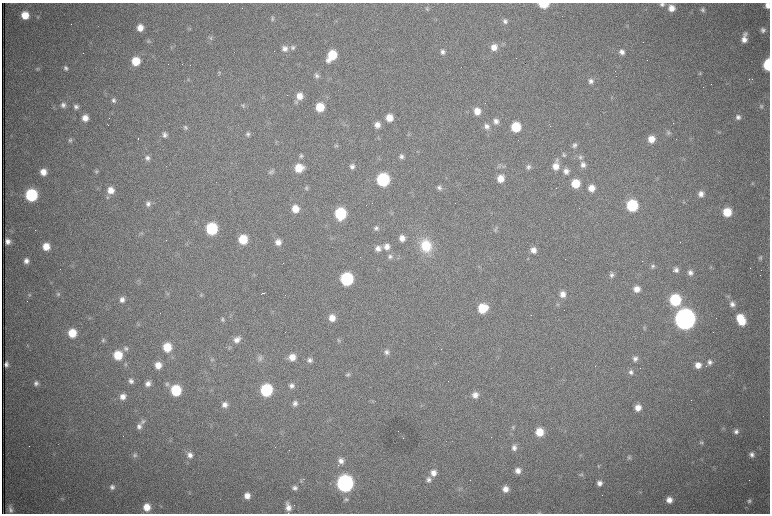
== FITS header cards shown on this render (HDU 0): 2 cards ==
NAXIS1  =                 1536 /fastest changing axis
NAXIS2  =                 1023 /next to fastest changing axis

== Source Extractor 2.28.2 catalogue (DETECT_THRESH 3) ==
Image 1536 x 1023 px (HDU 0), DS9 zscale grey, zoomed out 1/2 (1 PNG px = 2 x 2 image px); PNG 772 x 516 px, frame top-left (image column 1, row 1022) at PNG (2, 3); no overlay
Background 1040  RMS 16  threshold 48.2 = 3 sigma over >= 5 px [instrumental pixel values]
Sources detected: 269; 65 cannot appear on this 1/2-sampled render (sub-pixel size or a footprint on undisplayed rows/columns) and are not listed; the other 204 listed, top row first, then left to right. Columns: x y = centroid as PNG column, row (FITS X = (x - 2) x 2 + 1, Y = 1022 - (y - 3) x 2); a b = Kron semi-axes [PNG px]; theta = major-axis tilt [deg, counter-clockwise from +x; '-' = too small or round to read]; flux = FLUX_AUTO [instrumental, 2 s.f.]
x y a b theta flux
543 4 7 4 0 1.2e+05
662 4 7 5 -3 1.0e+04
768 5 6 4 -85 2.1e+04
671 8 7 6 - 3.3e+04
427 9 6 5 - 6.7e+03
702 10 6 5 - 8.6e+03
25 15 7 6 - 6.4e+04
37 17 4 4 - 3.9e+03
272 18 7 5 -88 7.7e+03
505 21 7 6 - 1.2e+04
140 28 6 5 - 3.0e+04
189 28 6 3 -53 3.9e+03
763 30 6 6 - 1.2e+04
211 38 6 5 - 7.5e+03
744 38 11 5 81 2.9e+04
148 41 6 5 - 5.4e+03
292 47 7 7 - 1.1e+04
494 47 7 7 - 3.0e+04
285 49 7 7 - 1.9e+04
442 52 6 6 - 1.3e+04
622 52 7 6 - 1.7e+04
332 55 9 6 53 1.3e+05
136 61 7 7 - 8.8e+04
190 65 2 1 - 9.9e+04
768 65 7 5 -89 2.1e+05
66 68 6 6 - 1.0e+04
37 69 6 4 35 4.6e+03
700 73 6 4 -86 5.0e+03
220 74 5 4 - 4.9e+03
317 76 7 6 - 1.1e+04
188 79 6 4 -80 4.1e+03
749 79 2 2 - 1.2e+03
591 81 8 7 - 1.5e+04
299 96 7 7 - 3.4e+04
113 100 6 5 - 9.6e+03
296 102 6 5 - 5.9e+03
63 105 7 6 - 1.2e+04
243 105 6 5 - 6.5e+03
761 106 6 5 - 6.3e+03
76 107 6 6 - 1.1e+04
320 107 7 6 - 9.2e+04
477 111 7 7 - 4.2e+04
738 117 7 6 - 1.3e+04
85 118 6 6 - 3.0e+04
109 118 2 1 - 9.7e+02
389 118 7 6 - 4.3e+04
496 121 7 6 - 1.7e+04
108 125 2 1 - 2.0e+03
377 125 6 6 - 2.3e+04
486 126 7 7 - 1.7e+04
186 127 6 6 - 7.6e+03
516 127 7 7 - 1.3e+05
668 132 6 5 - 7.1e+03
719 132 5 2 - 2.8e+03
248 134 6 6 - 1.0e+04
408 134 5 3 - 3.9e+03
165 135 7 6 - 1.3e+04
138 138 2 1 - 2.6e+03
651 139 7 7 - 4.3e+04
70 140 6 5 - 7.1e+03
575 145 6 6 - 9.4e+03
336 146 6 4 8 4.8e+03
564 155 5 5 - 5.8e+03
301 156 6 6 - 7.9e+03
401 157 6 5 - 9.8e+03
580 157 8 6 -72 1.1e+04
148 158 7 6 - 1.2e+04
557 160 6 5 - 7.1e+03
583 165 8 7 - 1.7e+04
556 166 8 7 - 3.4e+04
352 167 6 6 - 1.2e+04
528 167 6 6 - 8.8e+03
299 168 8 7 - 7.1e+04
96 171 6 5 - 6.7e+03
566 171 7 7 - 2.0e+04
43 172 6 6 - 3.6e+04
271 172 9 6 42 1.0e+04
500 178 7 7 - 4.4e+04
383 180 8 7 - 4.8e+05
576 183 7 7 - 8.5e+04
752 184 5 4 - 4.7e+03
306 188 6 5 - 6.0e+03
439 188 7 6 - 1.1e+04
591 188 7 7 - 3.5e+04
111 190 8 8 - 3.8e+04
701 194 7 7 - 2.1e+04
31 195 7 7 - 3.7e+05
148 204 7 7 - 1.4e+04
632 205 7 7 - 2.6e+05
295 209 7 7 - 4.7e+04
727 212 7 7 - 8.5e+04
340 214 8 7 - 2.8e+05
376 228 7 6 - 9.3e+03
212 229 7 7 - 2.9e+05
496 229 9 5 79 9.2e+03
141 233 6 4 7 4.8e+03
402 238 6 6 - 2.4e+04
243 239 7 6 - 1.1e+05
8 241 5 5 - 1.6e+04
278 242 7 7 - 2.5e+04
46 246 7 7 - 5.1e+04
387 246 8 8 - 2.5e+04
426 246 15 12 -74 1.2e+05
378 248 7 7 - 2.0e+04
533 250 7 6 - 2.4e+04
390 257 7 6 - 1.1e+04
760 258 6 5 - 6.6e+03
26 261 6 6 - 1.7e+04
653 266 6 5 - 9.1e+03
676 270 6 6 - 1.4e+04
690 273 6 6 - 1.5e+04
254 275 4 3 - 3.1e+03
611 275 7 6 - 1.1e+04
347 279 8 7 - 4.4e+05
138 281 6 2 -48 3.0e+03
636 289 7 7 - 2.9e+04
167 293 6 2 -67 3.8e+03
263 293 5 1 - 4.9e+03
58 294 6 5 - 6.2e+03
562 294 7 7 - 2.7e+04
29 295 5 4 - 4.6e+03
201 295 5 4 - 4.4e+03
728 296 6 5 - 5.5e+03
122 300 7 6 - 1.8e+04
675 300 8 7 - 2.7e+05
557 304 6 4 15 5.8e+03
732 304 7 7 - 1.7e+04
483 308 8 7 - 1.1e+05
89 318 4 2 - 2.3e+03
332 318 7 7 - 3.8e+04
685 319 9 8 - 4.7e+06
741 319 11 7 -64 1.1e+05
222 320 6 5 - 7.0e+03
138 324 5 4 - 4.6e+03
644 327 5 4 - 4.5e+03
72 333 7 6 - 8.3e+04
237 339 11 7 43 2.4e+04
103 340 6 4 -37 5.6e+03
338 340 6 4 -20 4.6e+03
167 347 7 7 - 9.4e+04
126 348 7 7 - 1.1e+04
386 352 7 6 - 1.2e+04
118 355 7 7 - 9.5e+04
292 357 7 7 - 3.8e+04
260 358 8 8 - 1.3e+04
635 359 6 6 - 1.3e+04
212 360 6 6 - 7.5e+03
309 360 6 6 - 1.2e+04
710 362 7 6 - 1.3e+04
6 364 5 4 - 1.1e+04
125 364 6 4 -59 4.9e+03
158 365 6 6 - 3.8e+04
698 365 7 7 - 3.0e+04
595 366 2 1 - 9.2e+02
631 372 7 6 - 1.2e+04
348 374 6 6 - 8.1e+03
131 381 7 6 - 1.2e+04
36 383 6 5 - 1.1e+04
148 384 6 6 - 1.9e+04
167 384 7 6 - 8.8e+03
292 386 6 6 - 1.4e+04
176 390 7 7 - 2.0e+05
211 390 3 2 - 2.1e+03
266 390 8 7 - 3.6e+05
475 395 7 6 - 2.3e+04
123 396 6 6 - 2.5e+04
372 401 5 3 - 3.5e+03
295 403 6 6 - 1.3e+04
225 405 7 6 - 1.9e+04
421 405 3 2 - 2.2e+03
638 408 7 7 - 3.0e+04
143 422 8 6 50 1.2e+04
139 426 7 7 - 1.5e+04
513 427 6 4 -89 5.6e+03
539 432 7 7 - 6.8e+04
736 432 6 6 - 1.3e+04
701 443 6 5 - 6.8e+03
514 448 7 7 - 1.5e+04
752 454 7 6 - 1.6e+04
135 455 7 5 36 8.2e+03
190 455 8 7 - 2.1e+04
629 457 6 5 - 6.4e+03
341 461 7 7 - 2.1e+04
518 471 6 6 - 2.3e+04
433 473 8 7 - 2.5e+04
581 474 6 6 - 6.1e+03
429 480 7 7 - 1.4e+04
301 481 5 4 - 4.9e+03
345 483 8 8 - 1.5e+06
599 483 6 6 - 1.7e+04
112 487 7 6 - 1.3e+04
295 488 7 6 - 1.2e+04
460 489 8 4 38 7.8e+03
505 489 6 6 - 2.8e+04
640 492 4 2 - 2.4e+03
247 496 6 6 - 2.9e+04
62 498 5 4 - 4.8e+03
346 499 6 6 - 8.2e+03
669 500 6 6 - 2.6e+04
749 501 6 6 - 8.1e+03
147 507 7 6 - 4.7e+04
288 507 10 6 -77 2.6e+04
10 509 10 5 -82 1.6e+04
540 513 7 3 -2 4.8e+03
At the frame edge (FLAGS 8, measured only in part): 5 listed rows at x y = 543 4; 662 4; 768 5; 768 65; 540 513
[65 sub-pixel or undisplayed-footprint detections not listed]